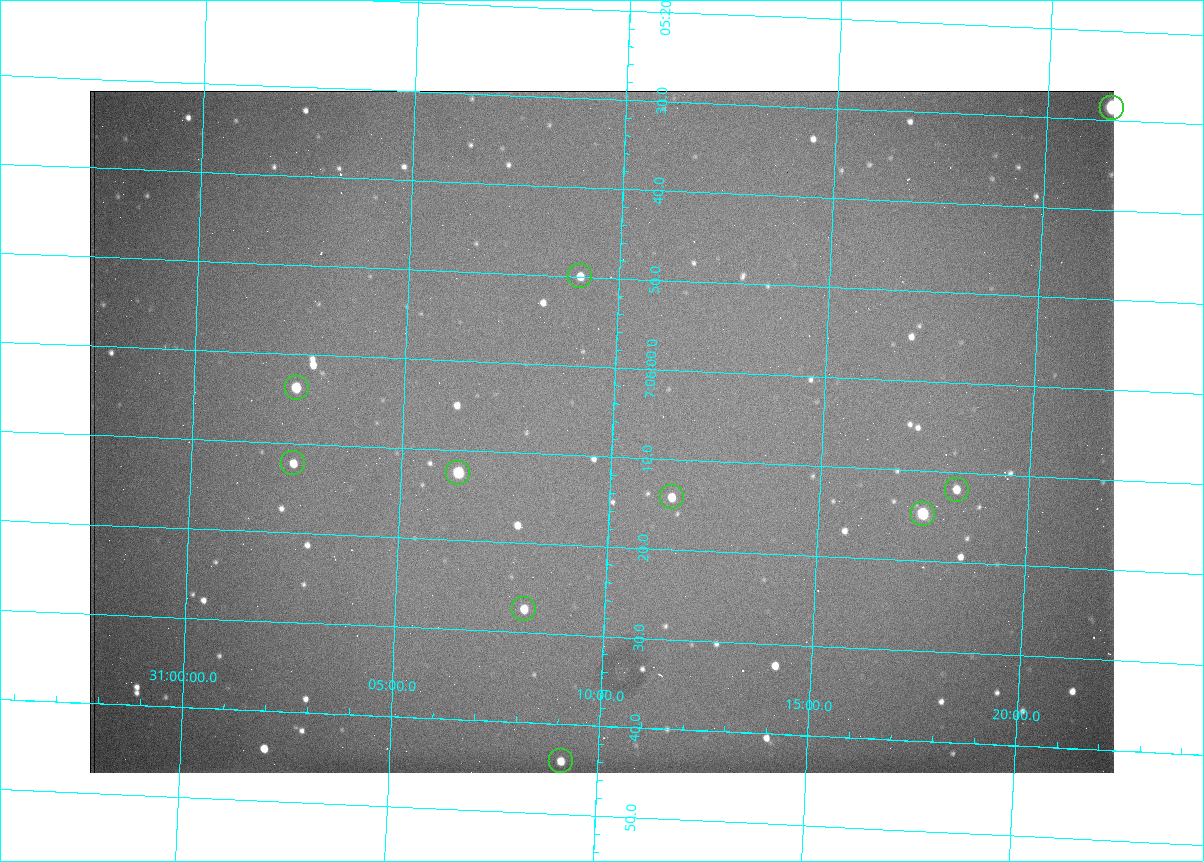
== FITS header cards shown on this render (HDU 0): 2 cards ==
NAXIS1  =                 1024 /fastest changing axis
NAXIS2  =                  682 /next to fastest changing axis

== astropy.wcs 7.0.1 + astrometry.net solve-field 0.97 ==
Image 1024 x 682 px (HDU 0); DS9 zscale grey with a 90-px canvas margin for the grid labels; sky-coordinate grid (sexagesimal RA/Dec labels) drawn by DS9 from the SOLVED WCS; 10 Tycho-2 reference stars matched to detected sources circled (green)
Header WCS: RA---TAN/DEC--TAN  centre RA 07:06:07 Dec +31:10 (106.53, +31.16 deg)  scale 1.43 arcsec/px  FOV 24.4' x 16.3'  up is -93 deg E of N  parity flipped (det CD > 0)
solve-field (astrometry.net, Tycho-2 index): VERIFIED the header's WCS against the Tycho-2 star catalogue (10 matches, 0 conflicts) and refined it, rather than solving blind
Solved WCS: RA---TAN-SIP/DEC--TAN-SIP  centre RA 07:06:07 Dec +31:10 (106.53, +31.16 deg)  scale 1.43 arcsec/px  FOV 24.4' x 16.3'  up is -92 deg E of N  parity flipped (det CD > 0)
The solver's refit moves the header's centre by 0.52 arcsec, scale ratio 0.9988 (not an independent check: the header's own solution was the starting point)
Tycho-2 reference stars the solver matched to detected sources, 10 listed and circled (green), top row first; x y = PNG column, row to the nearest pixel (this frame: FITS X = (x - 90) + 1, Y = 682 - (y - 91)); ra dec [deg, ICRS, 3 dp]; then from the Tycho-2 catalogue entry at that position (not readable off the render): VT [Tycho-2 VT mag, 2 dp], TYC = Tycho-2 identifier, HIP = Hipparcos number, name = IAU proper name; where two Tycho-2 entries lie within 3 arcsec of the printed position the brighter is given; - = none
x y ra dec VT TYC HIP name
1112 108 106.369 +31.359 8.79 2438-636-1 - -
580 276 106.458 +31.151 12.35 2438-728-1 - -
297 388 106.516 +31.041 10.39 2438-398-1 - -
293 463 106.551 +31.041 11.84 2438-663-1 - -
458 473 106.552 +31.106 9.20 2438-180-1 - -
957 490 106.550 +31.305 11.61 2438-184-1 - -
672 497 106.559 +31.192 11.79 2438-1039-1 - -
923 514 106.562 +31.292 10.01 2438-106-1 - -
524 609 106.614 +31.135 11.36 2438-550-1 - -
561 761 106.684 +31.152 11.76 2438-931-1 - -